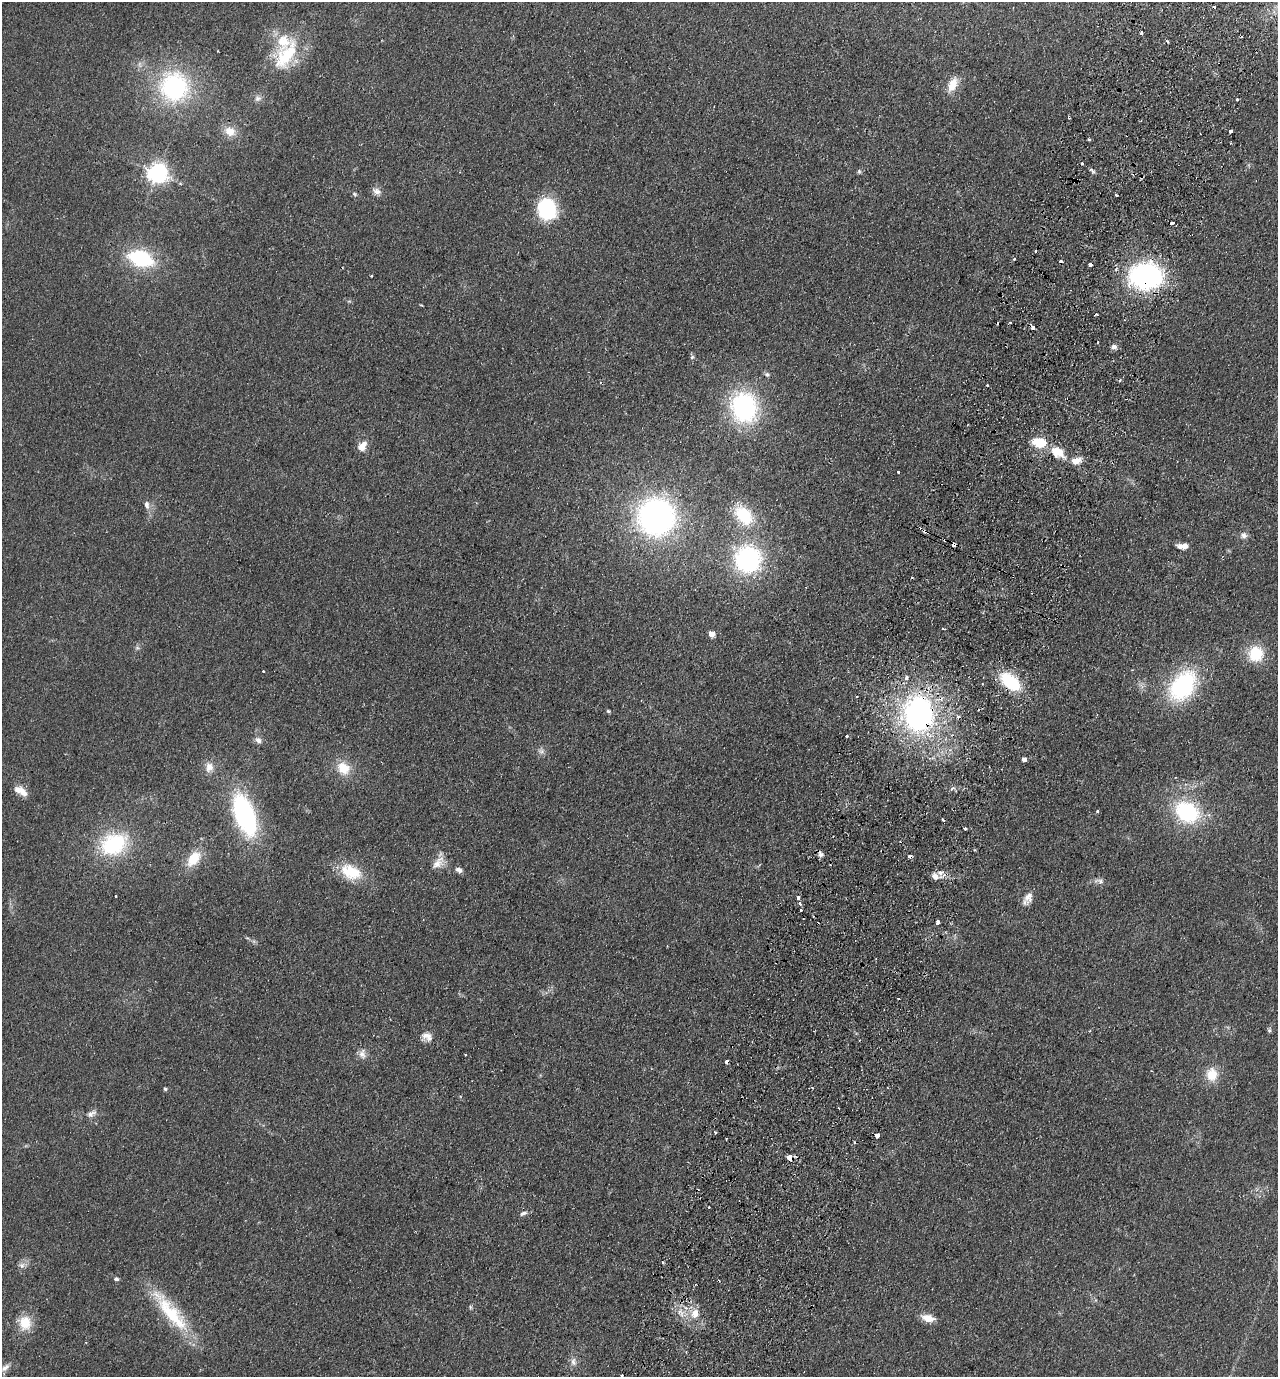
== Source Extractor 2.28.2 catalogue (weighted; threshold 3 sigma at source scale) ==
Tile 10 of 4 x 4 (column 2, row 3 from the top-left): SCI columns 1601-2876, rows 1401-2775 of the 5623 x 5549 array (HDU 1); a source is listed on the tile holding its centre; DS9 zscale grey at full resolution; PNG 1280 x 1379 px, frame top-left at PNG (2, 2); no overlay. Shown black and unused: <1% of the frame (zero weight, under 2 of 3 exposures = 3% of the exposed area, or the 3 px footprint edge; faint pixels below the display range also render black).
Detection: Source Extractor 2.28.2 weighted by HDU 2 'WHT'; one run over the whole footprint, this tile lists its part. Background 0.123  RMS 0.011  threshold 0.05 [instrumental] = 3 sigma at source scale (4.5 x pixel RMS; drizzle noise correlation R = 1.50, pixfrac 1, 0.05/0.05 arcsec/px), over >= 5 px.
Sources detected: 124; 20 cosmic-ray / hot-pixel residue — not listed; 4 inside a brighter listed object's ellipse — not listed separately; the other 100 listed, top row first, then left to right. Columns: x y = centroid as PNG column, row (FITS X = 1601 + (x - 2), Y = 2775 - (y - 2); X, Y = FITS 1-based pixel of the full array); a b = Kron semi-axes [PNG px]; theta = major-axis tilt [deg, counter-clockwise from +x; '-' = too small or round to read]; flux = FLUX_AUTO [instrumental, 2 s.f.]
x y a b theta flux
1167 41 3 3 - 2.6
286 55 49 23 56 63
953 84 20 11 65 16
174 87 25 24 - 160
258 98 10 8 10 4.8
1237 99 3 3 - 2.5
230 131 15 12 -30 13
1230 131 4 3 - 9.6
1089 140 4 3 - 1.2
1082 163 3 3 - 6.1
859 171 6 5 - 1.8
157 173 7 7 - 650
1074 181 5 4 - 1.1
376 191 13 8 -31 5.8
354 194 7 5 -28 2
1116 195 3 3 - 2.6
547 208 18 15 -82 100
1172 222 4 3 - 17
141 258 20 12 -18 95
1014 259 3 3 - 2.1
372 276 3 2 - 1.1
1146 276 27 21 1 220
1033 327 4 3 - 9.1
1114 347 6 6 - 4.7
692 357 7 6 - 2.1
767 374 7 6 - 2.4
987 385 3 3 - 1.8
744 407 27 23 -72 160
1039 442 16 10 -8 28
362 446 12 8 54 12
1057 452 20 11 -31 22
1076 461 12 8 14 11
898 472 3 3 - 2
147 505 12 7 -79 5.4
743 515 23 16 -48 51
656 517 32 31 - 320
926 532 5 3 - 11
1244 535 9 8 - 4.4
954 544 4 3 - 5.5
1185 546 7 6 - 5.6
748 559 25 25 - 160
943 629 4 2 - 1.3
711 634 5 5 - 11
137 648 7 4 0 2
1256 654 17 17 - 37
263 671 3 3 - 1.7
906 678 6 5 - 4.1
1010 681 22 12 -40 64
1183 686 34 23 53 120
608 711 5 4 - 1.5
918 714 33 28 -88 280
847 736 3 3 - 2.2
258 740 9 7 -62 4.6
541 751 9 7 -18 4.1
1024 759 4 4 - 4.7
209 767 14 10 -90 9.1
343 768 17 15 -46 22
22 791 17 8 -47 9.8
1097 811 3 3 - 1.6
1187 812 20 15 -30 110
244 815 42 19 -70 160
965 829 3 3 - 1.7
114 844 27 20 28 94
821 855 7 6 - 3.6
910 856 4 3 - 7
194 859 21 13 51 24
438 863 21 11 42 12
459 870 9 6 -24 4.3
351 872 29 18 -25 35
935 877 10 7 -30 6.7
1099 881 14 7 -7 5.1
1028 897 17 10 71 9.3
798 898 3 3 - 4.3
800 904 4 3 - 3.4
801 910 3 2 - 2.5
938 922 3 3 - 18
1269 1030 6 5 - 1.8
427 1036 15 10 -27 8.5
362 1054 14 9 -80 6.5
465 1055 2 2 - 0.85
727 1062 4 3 - 8
1212 1074 17 14 -85 19
165 1089 4 4 - 1.7
91 1114 15 7 29 6.1
715 1132 3 3 - 3.4
877 1135 4 3 - 26
789 1158 5 4 - 35
523 1213 11 5 23 3.6
663 1262 4 3 - 1.1
22 1265 9 7 -35 4.2
116 1279 6 4 -7 2.2
470 1307 5 5 - 1.6
170 1312 69 17 -51 70
695 1313 13 10 63 14
682 1314 12 2 90 3.3
928 1318 14 7 -13 13
25 1323 16 15 - 22
573 1362 13 7 -83 5.9
5 1368 14 7 37 5.6
622 1375 3 3 - 5
Overlapping masked pixels (flux is a lower limit): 12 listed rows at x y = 1082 163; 1074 181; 1146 276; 1033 327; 926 532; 954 544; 1010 681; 918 714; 821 855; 910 856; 727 1062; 789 1158
Isophote crosses this tile's border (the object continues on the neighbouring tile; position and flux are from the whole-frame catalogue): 1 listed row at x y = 622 1375